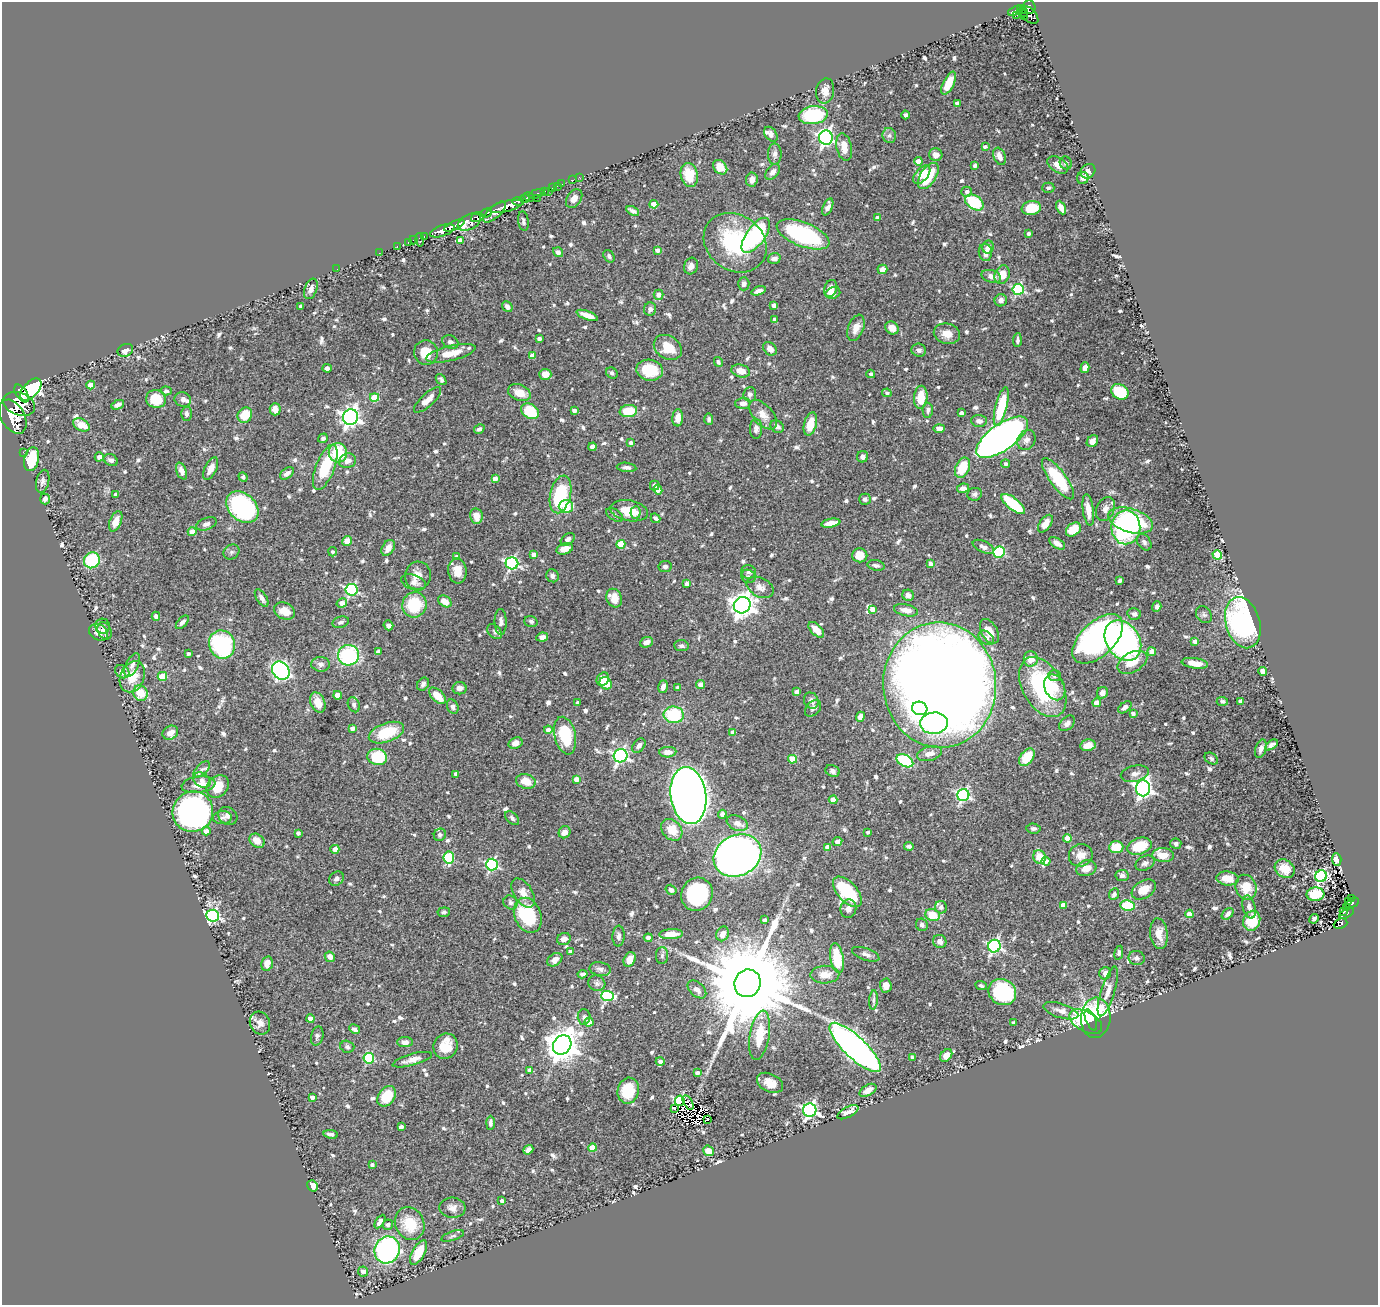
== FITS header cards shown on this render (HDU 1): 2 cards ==
NAXIS1  =                 1376
NAXIS2  =                 1303

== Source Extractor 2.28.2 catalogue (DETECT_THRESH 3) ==
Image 1376 x 1303 px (HDU 1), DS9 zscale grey, 1 PNG px = 1 image px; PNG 1380 x 1307 px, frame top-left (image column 1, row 1303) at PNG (2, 2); each listed source drawn as its Kron ellipse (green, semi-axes under 4 px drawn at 4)
Background 0.626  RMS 0.023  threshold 0.0704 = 3 sigma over >= 5 px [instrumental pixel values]
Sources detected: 830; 1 with non-positive FLUX_AUTO (blend fragments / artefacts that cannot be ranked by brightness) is neither listed nor drawn; of the other 829, the 500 brightest by FLUX_AUTO listed and drawn (329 fainter detections omitted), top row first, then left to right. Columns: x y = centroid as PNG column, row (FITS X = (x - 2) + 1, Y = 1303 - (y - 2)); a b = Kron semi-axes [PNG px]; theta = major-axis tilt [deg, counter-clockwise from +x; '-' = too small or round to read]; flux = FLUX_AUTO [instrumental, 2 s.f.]
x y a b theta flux
1029 7 7 6 - 380
1020 9 4 3 - 140
1015 11 7 3 25 160
1023 12 4 3 - 37
1017 15 3 2 - 8
1029 15 11 6 -43 600
1024 16 3 3 - 110
949 83 12 5 63 29
825 91 13 9 79 14
957 103 4 4 - 8.9
813 115 14 9 6 110
906 115 4 3 - 3.9
771 134 8 5 -53 5.8
889 135 7 7 - 5.5
826 138 7 6 - 460
844 147 14 7 -78 20
985 147 4 3 - 4.3
775 154 10 7 90 6.9
936 155 6 6 - 10
999 156 9 5 -69 12
918 161 4 4 - 16
1066 163 6 6 - 4.1
975 165 3 3 - 4.5
1058 165 11 7 -33 13
720 167 8 6 -46 28
1088 171 8 6 45 7.4
773 172 9 5 51 8
689 175 12 8 -78 38
922 175 11 6 49 18
928 176 15 8 57 62
579 177 2 2 - 5.1
1083 178 6 6 - 8.4
752 179 7 5 84 9.4
573 180 3 2 - 9.3
562 184 2 2 - 11
557 186 2 2 - 8.9
553 188 4 3 - 53
1048 188 6 5 - 3.8
545 191 3 3 - 210
549 191 2 2 - 7.8
967 192 5 5 - 5.3
536 194 8 3 16 180
529 197 6 3 -29 590
537 198 2 2 - 51
574 198 10 7 56 12
524 199 5 3 - 940
518 201 6 3 -6 510
974 202 10 7 -33 88
654 204 4 4 - 28
506 206 17 5 14 2800
828 207 9 4 67 9
1031 208 9 7 9 42
1061 208 7 4 -63 9.4
633 211 7 4 -29 6.5
495 212 14 6 42 1200
486 213 6 3 18 310
477 217 6 4 17 730
877 218 4 3 - 6.5
523 221 10 5 -82 4.4
469 222 12 7 26 950
454 225 11 4 24 1700
442 231 13 5 19 1600
803 234 28 12 -21 190
1028 234 4 3 - 5.3
756 235 20 9 54 190
424 236 3 2 - 26
413 240 4 3 - 26
420 240 7 3 -82 49
460 240 4 4 - 14
408 243 3 3 - 21
735 243 33 27 -37 150
397 247 3 2 - 20
988 247 6 6 - 6.7
657 250 4 4 - 5.9
558 252 5 4 - 6.2
985 252 9 6 -84 10
379 253 2 2 - 5.6
609 256 7 5 -55 4
774 258 6 5 - 8.3
691 266 8 7 - 8.7
337 269 2 2 - 7.9
882 269 5 4 - 13
1002 274 9 7 67 20
991 276 10 6 -16 10
744 284 6 5 - 6.4
831 288 8 6 68 14
311 289 11 6 69 7.5
1018 289 5 5 - 170
758 291 7 4 18 9.6
833 293 7 5 20 12
658 295 5 5 - 9.5
1001 300 6 6 - 7.1
774 305 4 4 - 11
301 306 4 3 - 7.3
507 307 6 4 -49 7.1
650 309 7 6 - 5.4
587 315 11 4 -21 17
775 319 3 3 - 5.8
856 328 14 7 69 16
892 328 7 6 - 13
947 334 13 10 -14 17
539 339 4 3 - 5.5
1017 340 7 3 86 4.6
450 342 8 6 -21 5.2
668 347 15 11 -33 36
770 349 8 6 -43 10
125 350 8 6 20 13
919 350 7 6 - 6
426 353 12 12 - 34
451 353 25 7 13 28
533 356 4 4 - 21
718 362 5 4 - 4.2
327 368 4 4 - 5.1
1085 368 5 4 - 8.7
650 370 13 10 -10 51
741 371 9 6 -16 18
612 373 6 5 - 3.9
545 374 6 5 - 17
871 374 4 4 - 6
441 379 6 4 -50 3.8
91 385 4 4 - 28
31 390 13 7 47 28000
166 391 6 4 -5 4.1
1120 392 9 7 -31 48
22 393 10 5 -57 1600
519 393 12 7 -22 19
887 393 5 4 - 3.8
750 394 7 6 - 5
374 397 4 4 - 47
921 397 11 6 84 32
156 399 10 9 - 38
183 399 8 7 - 7
428 400 17 6 42 15
743 403 7 5 3 9.9
19 404 17 11 -21 2500
118 405 6 4 25 7.3
1001 407 20 6 76 81
275 409 6 5 - 14
574 410 4 3 - 7.4
928 410 7 5 -89 4.4
530 411 9 7 -33 56
628 411 9 6 9 44
961 413 4 4 - 7
187 414 7 5 -88 4.9
245 415 8 7 - 45
763 415 18 9 -48 17
13 417 18 11 -60 5400
350 417 8 7 - 800
678 418 8 5 86 13
709 419 6 4 -87 4.2
979 421 8 6 -4 8.4
810 424 12 6 76 35
81 425 9 5 -26 25
777 427 7 5 -35 5.7
939 428 6 4 2 8.9
479 429 6 4 31 4.6
756 429 10 6 -90 7.1
1002 437 30 13 35 1300
323 438 5 4 - 4.9
1026 440 10 8 59 9.2
1092 441 6 5 - 10
630 443 3 3 - 4.4
593 447 4 4 - 19
23 452 2 2 - 8.9
338 453 9 9 - 61
99 457 4 4 - 9.4
863 457 6 5 - 6.6
31 459 12 7 77 58
111 460 7 5 -27 5.2
347 461 9 7 18 9.8
1006 464 4 4 - 4.8
325 467 24 9 69 75
627 467 10 4 -6 5.8
963 468 11 6 66 48
211 469 12 6 63 14
181 471 9 5 -68 9.2
287 473 8 5 35 7.6
243 477 5 4 - 4.8
495 479 4 4 - 12
1058 479 25 8 -54 91
43 481 12 6 77 5.9
655 486 5 4 - 6.4
963 488 6 4 9 7.9
658 490 5 4 - 10
116 494 4 4 - 4.7
560 494 19 10 77 100
975 494 7 6 - 4.4
45 499 5 5 - 8.5
865 499 5 5 - 5.2
1013 504 14 6 -39 75
566 506 7 6 - 38
242 507 18 13 -44 290
1105 509 13 8 66 10
1088 510 16 5 -82 20
629 511 19 10 -11 34
636 512 6 5 - 6.6
615 515 9 5 -34 3.8
476 516 8 6 -80 17
655 518 5 3 - 4.2
116 521 10 5 67 17
1131 521 23 12 -17 130
831 523 10 4 10 16
206 524 10 6 20 7.1
1045 524 10 5 56 15
1126 527 17 14 88 240
1073 529 8 6 38 32
192 532 4 4 - 19
568 539 8 5 39 6.4
347 541 5 4 - 16
1144 542 9 6 -56 4.5
1057 543 9 5 -33 9.1
621 544 4 4 - 54
983 547 11 5 -25 8.1
388 548 8 6 59 16
565 549 8 5 20 17
231 552 8 7 - 5
333 552 4 4 - 4.6
999 552 6 5 - 120
534 555 4 4 - 10
860 555 7 7 - 23
1217 555 5 4 - 84
456 557 4 3 - 6.3
92 560 8 7 - 95
512 563 6 6 - 280
930 564 4 4 - 11
876 565 9 5 -10 4.4
665 567 7 5 8 4.3
457 571 12 9 -84 22
748 572 7 6 - 5
418 575 14 13 - 17
552 576 6 6 - 4.7
748 576 7 6 - 4.5
1119 580 4 3 - 5.5
413 582 13 7 -20 8.4
687 584 4 3 - 6.9
760 587 14 9 -28 11
352 590 6 5 - 220
908 595 6 5 - 7.2
262 598 10 5 -57 7.5
614 598 10 7 -67 23
445 601 7 5 -34 18
342 603 5 4 - 14
414 605 13 12 - 79
742 605 8 8 - 1400
1157 606 5 4 - 4.3
872 609 4 4 - 12
906 610 12 6 -12 13
284 611 11 8 -24 17
1134 614 7 5 -12 6.2
1204 615 9 7 -55 4.8
156 616 4 4 - 6.7
531 621 6 5 - 4.2
182 622 8 4 48 5
341 622 8 5 18 4.9
501 622 13 6 -89 6.7
1243 623 26 17 -73 410
388 625 5 4 - 6.8
103 626 7 7 - 5.2
816 630 10 5 -46 16
104 631 9 6 -62 6.7
989 631 13 8 -61 20
98 632 10 7 -30 15
495 632 9 6 -46 4.2
542 637 6 4 10 7.2
986 638 9 6 -39 6
1098 639 31 17 44 500
1123 640 22 16 -55 630
1195 641 4 4 - 10
646 642 7 5 21 8.4
222 644 14 13 - 250
681 646 7 5 -4 4.7
378 651 4 3 - 5.1
1152 652 4 4 - 22
188 653 3 3 - 4.1
348 655 10 10 - 160
1031 659 8 7 - 16
1132 662 16 9 29 35
1195 663 13 5 -8 23
321 664 9 7 -2 7.1
132 665 12 6 64 7.5
281 671 10 8 -46 360
1263 671 4 4 - 12
122 672 7 6 - 8.6
162 676 4 4 - 46
1054 676 6 5 - 5.8
132 677 16 12 67 32
603 679 7 5 51 22
606 683 6 5 - 35
423 684 7 5 55 4.5
701 684 4 4 - 15
940 685 62 56 -85 4100
663 687 6 4 73 6.9
678 687 4 3 - 6.8
1043 687 32 20 -60 180
1055 687 13 10 -65 18
460 688 7 6 - 9.1
797 692 4 4 - 7.8
140 693 8 7 - 37
1102 693 6 5 - 9.2
338 695 4 4 - 13
437 696 10 5 -44 28
811 701 8 7 - 6.9
1222 701 6 4 -3 4.3
1241 701 4 4 - 11
318 702 11 7 -66 23
577 703 4 4 - 6.2
1097 703 4 4 - 31
354 705 8 5 -66 4
453 707 7 5 -68 6.1
1125 707 8 4 38 6.2
813 708 9 6 46 5.5
920 708 7 6 - 81
1133 714 4 3 - 6.8
674 715 10 8 -6 91
860 717 5 4 - 9.3
934 723 14 10 5 170
1067 723 9 6 46 6.3
352 728 4 4 - 7.9
548 730 4 4 - 8.3
733 732 4 4 - 13
170 733 8 6 31 14
386 733 18 9 20 66
565 736 19 10 -77 77
516 743 7 5 18 10
1088 745 8 5 10 19
1271 745 7 4 36 6.8
639 746 8 5 50 5.9
1261 749 9 5 72 7.7
668 752 8 5 2 12
929 754 13 7 15 13
621 756 7 6 - 370
377 757 10 8 -15 81
1027 757 10 6 53 46
1211 758 7 5 -34 4
792 759 4 4 - 53
905 761 9 5 -29 120
202 769 10 5 44 6.9
833 771 7 5 -25 4.8
456 774 4 4 - 4.4
1135 774 14 8 13 11
576 779 4 4 - 12
202 780 9 7 -35 8.7
526 781 10 7 -15 25
199 785 17 8 8 19
218 787 12 10 45 33
1143 788 8 7 - 660
963 795 6 6 - 280
688 796 29 17 -82 2900
833 800 4 4 - 16
193 812 20 20 - 680
722 814 4 4 - 9.4
228 816 10 8 -35 6.5
222 818 9 6 4 5.4
512 818 8 5 -47 4.2
737 823 11 7 -23 11
1033 828 7 5 -5 4.5
672 830 12 9 -47 31
206 831 4 4 - 9.4
564 832 6 5 - 14
868 832 4 3 - 4.2
298 833 4 4 - 6
440 835 6 6 - 4.6
1067 838 4 4 - 30
257 841 8 6 -39 16
837 842 5 4 - 6.8
1176 844 5 5 - 4.6
909 846 5 3 - 4.6
1139 846 12 8 19 58
828 847 4 4 - 21
1116 847 7 6 - 32
335 849 4 4 - 12
737 855 25 20 27 1700
1081 855 12 11 - 17
1163 855 11 7 -1 20
1039 857 7 6 - 28
449 858 6 5 - 100
1337 860 6 4 -87 14
1046 861 4 4 - 7.3
1145 863 10 7 26 6.4
492 865 6 6 - 200
1086 868 10 8 17 15
1285 869 11 8 -36 24
1122 875 6 5 - 5.4
1321 876 6 5 - 290
1227 878 11 7 -7 20
336 879 8 6 43 5
1246 887 13 10 -73 31
1144 889 13 8 31 24
671 890 6 4 -33 7
847 892 18 10 -48 110
523 893 16 9 -57 16
697 894 17 15 63 150
1114 894 6 5 - 5.4
1315 894 9 7 5 51
1352 898 3 2 - 6.9
511 902 7 6 - 4.6
1349 902 3 2 - 6.6
1352 903 7 3 31 53
1063 905 4 4 - 14
1128 906 7 5 -9 73
941 907 6 6 - 3.8
1249 907 12 6 -75 8.3
1346 908 3 3 - 7.4
848 909 9 8 - 8
444 912 6 4 6 4.1
1344 912 4 2 - 13
1347 913 8 4 30 55
1189 914 4 4 - 23
1228 914 7 4 45 6
528 915 18 13 -67 110
932 915 7 6 - 33
213 916 6 6 - 370
1314 919 5 3 - 4
764 920 4 3 - 5
1252 921 10 8 70 42
1340 924 7 5 22 78
922 925 6 5 - 5
671 934 12 5 3 23
723 934 7 6 - 11
1159 934 15 8 -83 17
619 936 10 6 88 6.3
648 938 4 4 - 7.1
564 939 7 6 - 9.9
940 942 7 6 - 7.5
994 946 6 6 - 300
570 952 4 4 - 7
1119 953 7 4 79 4.1
866 954 14 6 -20 7.3
662 955 8 6 88 4.1
330 957 5 5 - 12
837 958 15 6 -79 50
1137 958 8 7 - 4.4
630 959 8 5 64 15
555 960 8 5 37 11
267 964 7 5 75 12
600 969 11 7 -10 6.6
1105 973 6 5 - 8.9
583 974 5 4 - 5.8
825 975 14 9 2 17
597 983 8 7 - 5.5
747 983 14 13 - 44000
886 986 7 6 - 11
981 986 6 4 -24 3.9
697 989 11 7 -42 10
1108 991 26 7 73 15
1002 992 14 12 -31 160
607 996 6 5 - 150
873 1000 9 4 86 4.2
1061 1011 18 7 -18 11
584 1017 8 6 -87 4.3
1096 1018 20 15 85 150
310 1019 4 4 - 17
1091 1020 11 5 -67 83
589 1022 4 4 - 23
1086 1022 18 10 -29 130
260 1023 12 10 -65 10
1013 1023 4 3 - 4.8
355 1029 6 4 -28 5.9
760 1035 25 10 81 52
317 1036 10 6 76 4.5
405 1042 8 5 0 8.6
562 1045 10 8 54 3100
446 1046 13 12 - 40
347 1047 7 6 - 4.5
855 1047 34 11 -44 970
946 1055 7 5 48 14
369 1058 5 5 - 110
913 1058 4 4 - 7.2
412 1060 20 5 16 13
660 1061 4 4 - 5.6
530 1070 4 4 - 14
697 1073 4 4 - 4.1
770 1083 14 9 -26 21
868 1090 9 5 31 12
628 1091 13 10 77 51
387 1096 11 8 54 43
312 1097 4 3 - 6.5
680 1101 5 5 - 190
688 1102 8 4 -60 8.8
674 1108 3 2 - 3.8
810 1110 6 6 - 430
848 1112 11 5 28 15
708 1119 3 3 - 4.5
490 1123 7 4 89 4.7
401 1127 4 3 - 8.4
331 1134 7 3 -8 5.1
592 1148 4 4 - 36
528 1150 5 4 - 7.8
708 1151 5 5 - 18
372 1165 4 3 - 4.7
312 1186 6 5 - 18
502 1201 4 3 - 4.4
452 1208 13 10 -5 11
380 1222 8 4 58 13
410 1224 17 14 -63 51
388 1225 5 5 - 6.3
453 1236 12 4 19 4.5
387 1250 14 12 63 320
419 1253 13 6 60 41
363 1272 5 5 - 7.7
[329 fainter detections neither listed nor drawn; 1 non-positive-flux detection neither listed nor drawn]